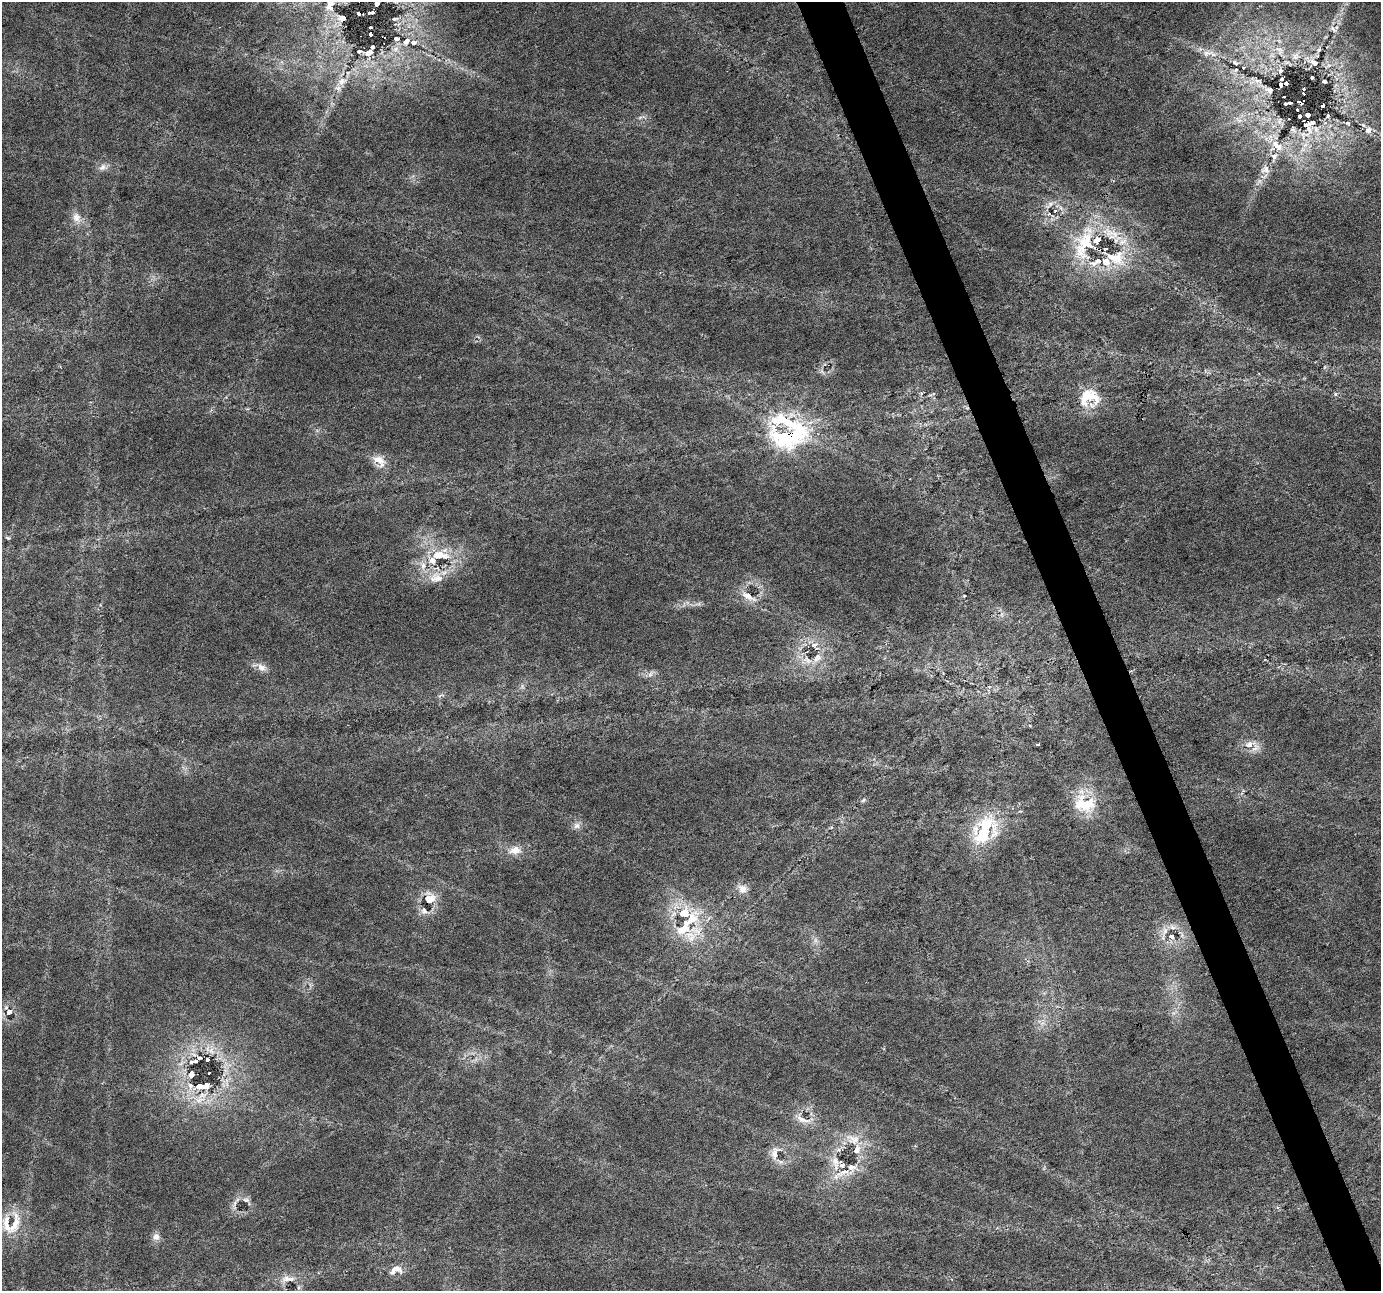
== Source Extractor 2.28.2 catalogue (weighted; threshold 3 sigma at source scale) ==
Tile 6 of 4 x 4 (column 2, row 2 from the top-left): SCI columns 1382-2760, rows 2708-3996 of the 5519 x 5359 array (HDU 1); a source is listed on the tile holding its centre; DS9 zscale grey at full resolution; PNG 1383 x 1293 px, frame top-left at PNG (2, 2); no overlay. Shown black and unused: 3% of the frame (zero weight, under 3 of 6 exposures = <1% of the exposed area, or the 3 px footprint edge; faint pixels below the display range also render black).
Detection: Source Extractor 2.28.2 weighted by HDU 2 'WHT'; one run over the whole footprint, this tile lists its part. Background 0.0256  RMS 0.0027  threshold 0.0112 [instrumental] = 3 sigma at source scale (4.09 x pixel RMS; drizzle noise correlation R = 1.36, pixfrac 0.8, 0.0396/0.0396 arcsec/px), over >= 5 px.
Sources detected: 134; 1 too faint to see at this stretch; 3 cosmic-ray / hot-pixel residue — not listed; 28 inside a brighter listed object's ellipse — not listed separately; the other 102 listed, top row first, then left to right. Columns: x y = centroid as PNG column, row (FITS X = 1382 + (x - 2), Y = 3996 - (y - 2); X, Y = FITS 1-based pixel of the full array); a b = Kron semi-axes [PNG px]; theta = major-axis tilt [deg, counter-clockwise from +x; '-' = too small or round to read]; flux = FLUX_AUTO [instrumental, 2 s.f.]
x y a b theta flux
377 3 6 4 54 1.9
330 5 20 12 75 5
371 13 6 3 6 3.2
359 14 4 3 - 1.6
342 18 11 7 -1 1.2
394 19 5 4 - 0.43
370 28 3 3 - 1.4
1333 29 12 5 -46 1.1
371 34 4 3 - 3
396 38 5 4 - 0.62
406 41 10 7 43 1.5
396 49 8 6 22 1.1
1279 50 15 8 -45 2.1
1319 50 7 5 69 0.62
359 51 7 4 -4 0.44
369 52 11 7 37 1.4
1207 53 18 8 10 2.3
1295 56 12 8 59 1.6
1235 63 9 5 -31 0.7
1314 63 13 8 -25 1.9
1236 70 6 4 41 0.42
1280 71 7 6 - 0.55
1312 77 4 3 - 0.82
1282 79 3 3 - 0.51
342 81 14 10 26 2.7
1257 81 7 5 9 0.77
1324 81 4 3 - 0.48
1286 83 4 4 - 1.2
1281 85 5 3 - 1.7
1304 89 3 3 - 0.93
1269 90 8 5 -37 0.67
1304 94 3 3 - 3.9
1284 97 3 2 - 0.3
1298 102 5 3 - 11
1290 103 4 3 - 2.7
1285 104 3 3 - 0.84
1323 106 4 3 - 0.6
1297 110 3 3 - 1
1307 115 4 4 - 2.5
1299 116 4 4 - 1.6
1328 116 5 4 - 0.35
1238 120 12 4 -46 0.95
1279 121 7 6 - 0.82
1348 123 7 5 -41 0.53
1368 130 10 10 - 1.9
1304 135 31 11 25 6.4
1274 156 9 7 -17 1.1
102 167 11 7 54 1.4
1265 169 13 11 19 1.9
1049 205 17 6 37 1.8
1055 211 4 3 - 1
76 217 15 11 -67 2.4
1084 243 54 26 71 19
1116 258 32 21 -9 12
1335 394 6 4 71 0.41
1089 396 16 11 7 11
788 436 32 16 2 41
379 460 20 13 -26 3.4
8 538 7 4 -22 0.41
440 555 32 12 -5 7.6
423 566 13 8 -89 2.2
436 578 21 15 2 4.8
748 596 24 9 -28 3.2
964 596 3 2 - 0.25
814 645 9 5 19 1.1
817 658 15 10 54 2.5
261 667 13 11 -29 1.9
650 674 8 5 31 0.98
522 686 7 4 -72 0.51
440 695 9 3 21 0.42
1038 744 3 3 - 0.7
1249 745 12 9 13 2.4
863 800 6 5 - 0.49
1084 803 29 23 -17 11
577 826 9 9 - 1.3
984 830 33 15 69 18
515 850 17 11 9 3.1
742 889 13 11 -41 2.1
429 899 14 11 68 5.3
684 913 34 16 -7 11
1165 931 14 8 70 1.9
691 936 21 15 -7 5.6
1171 936 5 4 - 2.2
815 940 7 4 -71 0.72
9 1012 8 6 -66 2.8
211 1051 12 9 -67 2.1
199 1058 5 4 - 0.45
191 1062 6 4 17 0.45
209 1073 3 3 - 0.51
191 1074 7 6 - 1.4
203 1086 24 9 7 4.7
803 1119 25 8 -18 2.9
853 1139 24 14 -19 5.2
774 1153 21 10 84 2.8
835 1161 16 11 -78 3.4
852 1168 23 16 51 5.4
246 1200 10 5 -6 0.77
14 1224 37 13 75 7
156 1237 10 9 - 1.5
396 1269 14 8 11 3.4
286 1278 15 10 32 2.4
299 1287 6 4 71 0.42
Overlapping masked pixels (flux is a lower limit): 2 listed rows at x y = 1298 102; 788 436
Isophote crosses this tile's border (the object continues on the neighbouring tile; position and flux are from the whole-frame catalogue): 2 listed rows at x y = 377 3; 330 5